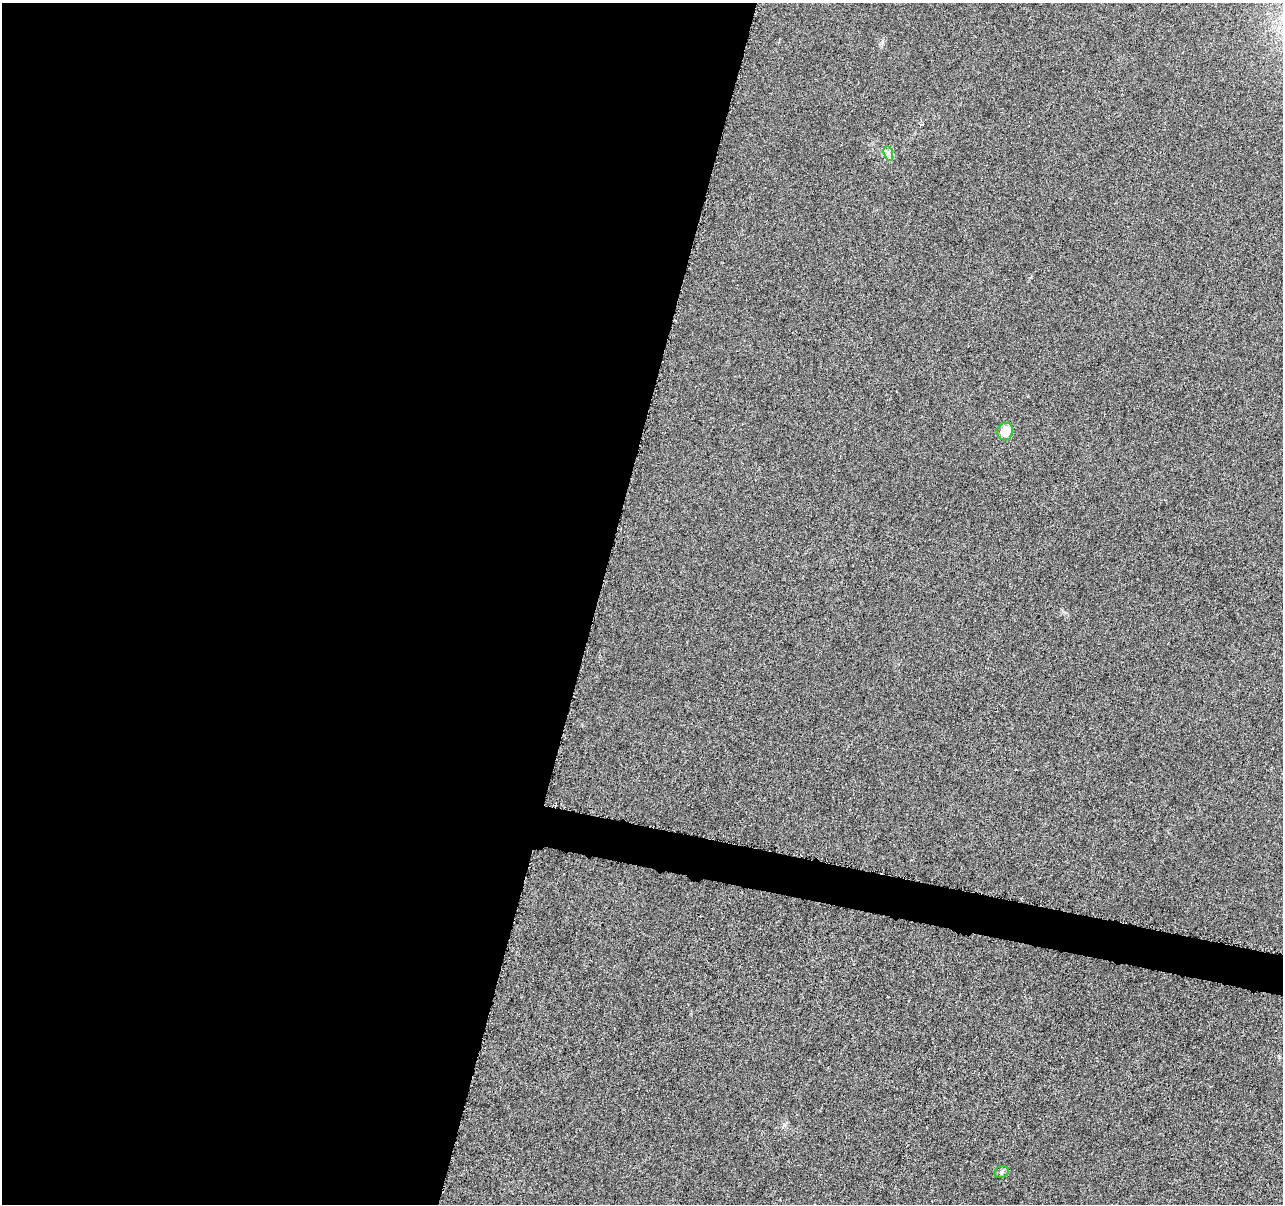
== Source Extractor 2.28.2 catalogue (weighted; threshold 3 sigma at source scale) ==
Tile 5 of 4 x 4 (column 1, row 2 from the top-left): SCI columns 10-1290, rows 2689-3890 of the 5139 x 5321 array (HDU 1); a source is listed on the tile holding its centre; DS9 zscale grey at full resolution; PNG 1285 x 1206 px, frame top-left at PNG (2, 3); each listed source drawn as its Kron ellipse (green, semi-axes under 4 px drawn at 4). Shown black and unused: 48% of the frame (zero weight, under 4 of 8 exposures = <1% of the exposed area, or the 3 px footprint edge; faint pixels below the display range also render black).
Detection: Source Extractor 2.28.2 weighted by HDU 2 'WHT'; one run over the whole footprint, this tile lists its part. Background 0.00117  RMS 0.0022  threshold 0.00885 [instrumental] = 3 sigma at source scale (4.09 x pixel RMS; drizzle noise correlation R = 1.36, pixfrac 0.8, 0.0396/0.0396 arcsec/px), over >= 5 px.
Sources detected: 3; all 3 listed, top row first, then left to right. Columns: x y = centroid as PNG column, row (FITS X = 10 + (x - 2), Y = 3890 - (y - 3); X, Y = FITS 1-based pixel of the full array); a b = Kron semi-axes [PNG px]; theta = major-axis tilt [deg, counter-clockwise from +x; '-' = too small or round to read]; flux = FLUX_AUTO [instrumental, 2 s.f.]
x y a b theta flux
888 153 7 4 -72 0.59
1005 431 9 8 - 3.4
1002 1172 7 6 - 0.44